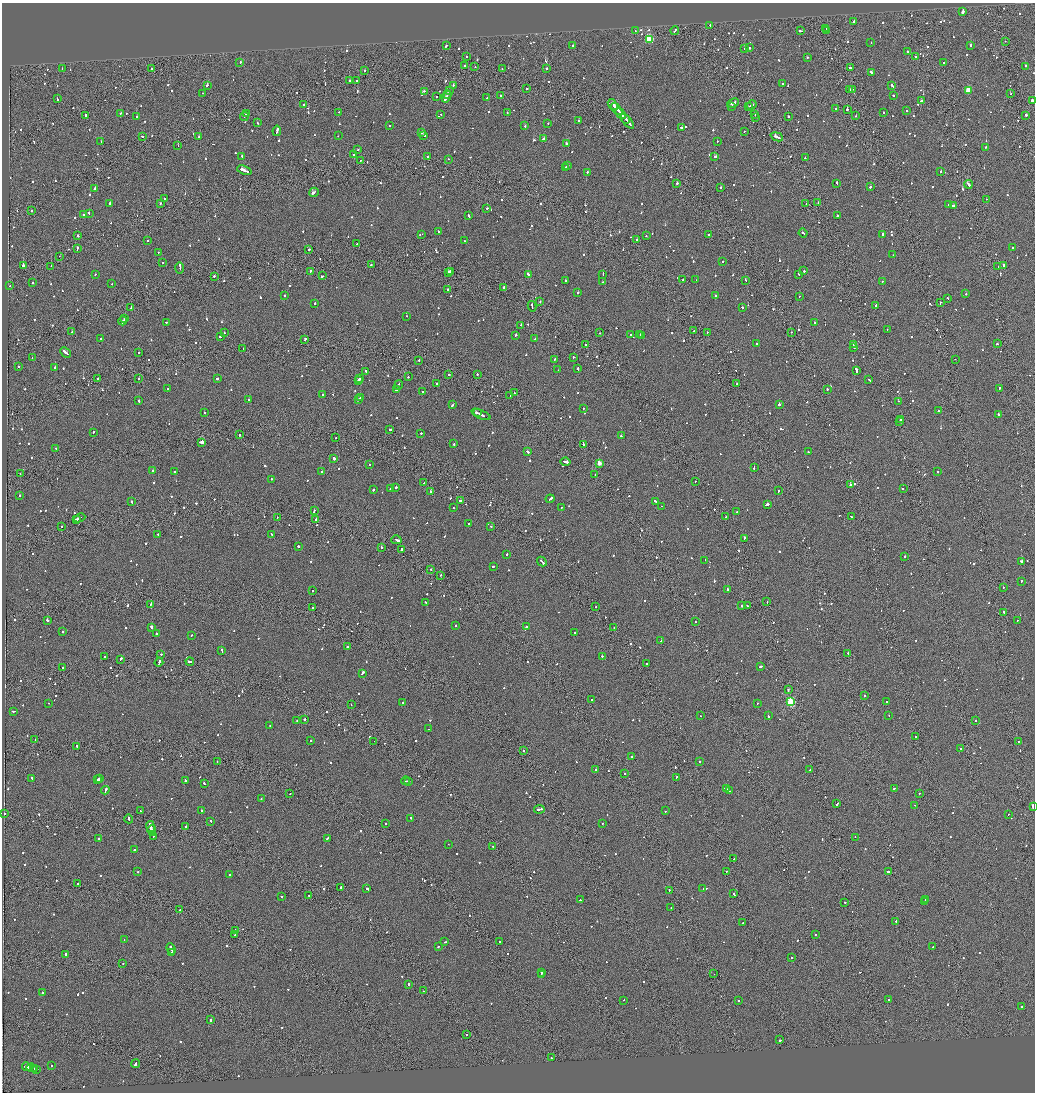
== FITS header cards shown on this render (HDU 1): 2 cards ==
NAXIS1  =                 2065
NAXIS2  =                 2180

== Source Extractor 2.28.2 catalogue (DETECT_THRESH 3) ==
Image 2065 x 2180 px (HDU 1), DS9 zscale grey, zoomed out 1/2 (1 PNG px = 2 x 2 image px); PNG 1037 x 1094 px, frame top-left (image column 1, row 2179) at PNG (2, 3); each listed source drawn as its Kron ellipse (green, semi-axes under 4 px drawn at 4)
Background -0.102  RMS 0.067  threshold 0.2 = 3 sigma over >= 5 px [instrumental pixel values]
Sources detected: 1375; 80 cannot appear on this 1/2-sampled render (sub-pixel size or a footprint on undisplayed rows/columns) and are neither listed nor drawn; of the other 1295, the 500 brightest by FLUX_AUTO listed and drawn (795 fainter detections omitted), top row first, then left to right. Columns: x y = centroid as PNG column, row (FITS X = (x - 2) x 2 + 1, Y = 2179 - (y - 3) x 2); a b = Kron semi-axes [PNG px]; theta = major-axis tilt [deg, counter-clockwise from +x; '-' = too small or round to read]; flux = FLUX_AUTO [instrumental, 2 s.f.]
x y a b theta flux
963 12 3 2 - 2600
853 21 3 2 - 120
710 25 2 2 - 120
826 29 2 1 - 290
635 31 2 2 - 120
675 31 4 1 - 230
800 31 4 2 - 200
826 31 2 1 - 130
649 39 3 3 - 890
1005 41 2 2 - 130
871 43 2 2 - 120
573 45 2 2 - 710
446 46 2 1 - 310
970 46 2 2 - 650
745 48 2 2 - 330
749 48 2 2 - 240
907 51 2 2 - 360
467 57 2 1 - 440
807 57 2 2 - 230
916 57 3 2 - 220
240 62 2 2 - 170
944 62 2 1 - 210
465 65 2 2 - 120
1025 66 2 1 - 280
475 67 2 2 - 99
546 68 2 2 - 340
850 68 2 2 - 170
62 69 2 2 - 150
151 69 2 1 - 100
502 69 2 1 - 130
364 70 2 2 - 330
871 72 3 2 - 280
349 81 2 2 - 130
357 81 2 2 - 210
782 83 2 2 - 160
207 85 2 2 - 140
453 85 2 2 - 220
892 85 3 2 - 180
527 89 2 2 - 110
850 89 2 2 - 95
852 89 2 1 - 98
449 90 2 1 - 250
968 90 3 3 - 340
424 91 2 2 - 95
203 93 2 1 - 110
448 94 3 1 - 430
1011 94 2 1 - 390
500 95 2 2 - 270
893 95 2 2 - 120
436 97 2 1 - 240
446 97 6 2 62 820
487 98 2 1 - 330
57 99 2 2 - 150
1032 100 2 2 - 1500
921 101 3 2 - 130
733 103 6 2 25 680
303 105 2 2 - 250
613 105 6 2 -51 310
752 105 5 2 - 340
732 107 2 2 - 180
748 107 3 1 - 220
617 109 7 2 -49 890
836 109 2 2 - 1200
847 110 2 2 - 340
907 111 2 2 - 150
339 112 2 1 - 100
884 112 2 2 - 170
121 113 2 2 - 99
246 113 3 1 - 220
507 113 2 2 - 94
441 114 2 2 - 420
621 114 6 1 -48 550
85 115 2 1 - 130
755 115 2 1 - 120
1026 115 2 2 - 330
244 116 4 2 - 350
856 116 2 2 - 95
137 117 2 2 - 230
755 117 2 1 - 240
788 117 2 2 - 390
625 119 5 1 - 340
579 121 2 2 - 130
627 121 9 2 -49 660
257 122 2 2 - 190
548 124 2 2 - 140
389 125 2 1 - 240
525 126 2 2 - 150
681 127 3 2 - 170
277 131 5 2 - 270
744 131 2 1 - 220
421 133 2 1 - 360
424 135 2 2 - 1200
142 136 2 2 - 120
338 136 2 2 - 96
199 137 2 2 - 100
777 137 6 2 -23 390
543 139 4 2 - 160
717 141 2 1 - 110
101 142 2 2 - 160
566 144 2 2 - 450
178 145 2 1 - 110
986 147 2 2 - 130
358 149 2 2 - 99
354 155 2 2 - 100
242 156 2 2 - 430
715 156 3 2 - 290
428 157 2 2 - 210
805 158 2 2 - 110
449 159 2 1 - 220
360 160 2 1 - 97
568 166 2 2 - 320
565 167 3 2 - 330
244 170 7 2 -20 1500
587 172 2 2 - 280
941 172 2 2 - 130
677 183 2 2 - 180
837 183 3 2 - 180
968 184 4 2 - 290
721 187 2 2 - 110
870 187 2 2 - 220
95 188 4 2 - 400
314 192 5 2 - 290
164 199 2 2 - 230
986 199 2 2 - 120
818 202 2 2 - 130
110 203 3 2 - 1300
160 203 2 2 - 130
806 203 2 1 - 100
948 205 2 2 - 230
953 206 3 2 - 320
487 208 2 2 - 420
31 211 2 2 - 100
89 213 2 2 - 310
83 215 2 2 - 270
837 215 2 2 - 94
469 216 3 2 - 210
438 232 2 2 - 270
803 233 4 2 - 300
421 234 3 1 - 340
709 234 2 2 - 350
883 234 2 2 - 450
78 236 2 2 - 250
646 236 2 1 - 100
637 240 2 2 - 130
147 241 2 2 - 180
464 241 2 1 - 100
357 244 2 2 - 95
77 248 3 1 - 420
1012 248 2 1 - 200
308 250 3 2 - 170
158 253 2 2 - 140
893 255 2 2 - 150
59 256 2 1 - 160
723 262 2 2 - 110
163 263 2 2 - 170
371 265 2 2 - 98
1003 265 2 2 - 620
23 266 2 1 - 2300
51 266 2 1 - 120
998 267 2 1 - 390
180 268 6 1 -90 810
310 271 2 2 - 120
450 271 2 2 - 140
804 271 2 2 - 150
448 273 2 1 - 630
95 274 2 2 - 110
603 274 3 1 - 140
799 274 2 2 - 120
529 275 3 2 - 220
214 276 2 2 - 160
323 276 3 1 - 300
565 280 2 2 - 150
683 280 2 2 - 150
696 280 2 1 - 110
745 280 2 2 - 200
882 281 2 2 - 160
32 282 2 2 - 160
603 282 3 2 - 140
112 284 2 2 - 94
9 286 2 1 - 140
503 287 3 2 - 150
448 290 3 2 - 180
578 293 2 2 - 260
966 294 2 1 - 280
285 295 2 2 - 190
715 296 2 2 - 100
799 296 2 2 - 100
948 298 2 1 - 450
540 301 2 1 - 160
315 303 2 2 - 150
940 303 2 1 - 140
876 305 2 2 - 150
532 306 5 1 - 390
131 307 3 2 - 120
742 307 2 2 - 180
406 316 2 1 - 210
125 318 2 2 - 400
123 321 4 1 - 250
166 322 2 1 - 110
814 322 2 2 - 160
521 325 2 2 - 160
887 330 2 2 - 150
694 331 2 1 - 120
72 332 2 2 - 97
791 332 2 1 - 250
224 333 2 1 - 97
600 333 2 1 - 110
707 333 2 1 - 200
516 335 2 2 - 190
630 335 2 2 - 230
640 335 3 2 - 180
220 336 2 2 - 610
642 336 2 1 - 370
100 338 2 2 - 130
305 339 3 2 - 350
534 339 4 2 - 220
756 344 2 2 - 140
997 344 2 2 - 230
586 345 2 1 - 110
853 345 3 2 - 240
854 347 2 2 - 240
243 349 2 1 - 100
65 352 6 2 -43 500
139 353 2 2 - 140
573 357 2 1 - 98
32 358 2 1 - 190
555 359 3 2 - 280
955 359 2 1 - 95
419 360 2 2 - 100
18 367 2 2 - 120
55 367 2 2 - 720
578 369 3 2 - 140
558 370 2 2 - 310
857 371 4 2 - 750
366 372 3 2 - 260
477 374 2 2 - 130
449 375 2 2 - 130
408 377 2 2 - 120
359 378 3 1 - 430
98 379 2 2 - 120
138 379 2 2 - 140
217 379 2 2 - 540
869 380 3 2 - 180
358 381 3 2 - 410
437 383 2 2 - 98
737 384 2 2 - 220
398 385 5 2 - 310
1000 388 3 2 - 130
168 389 2 2 - 260
827 389 2 2 - 260
396 390 3 2 - 190
422 392 2 2 - 120
514 393 2 2 - 300
323 395 2 2 - 310
510 395 2 1 - 110
361 397 2 1 - 140
249 399 2 2 - 130
359 399 3 2 - 450
139 401 2 2 - 330
898 401 2 1 - 99
779 404 2 2 - 430
452 405 3 1 - 230
583 408 2 2 - 130
938 411 2 2 - 120
204 413 2 2 - 100
478 413 2 1 - 170
481 414 10 2 -24 550
998 414 2 2 - 170
901 420 3 2 - 290
899 422 2 1 - 250
390 430 3 2 - 130
93 432 2 2 - 220
421 433 2 2 - 200
239 435 2 2 - 110
621 436 2 2 - 190
336 438 2 2 - 100
201 442 3 2 - 4000
454 444 2 2 - 170
583 444 2 2 - 490
56 448 2 2 - 120
527 452 3 2 - 310
808 452 2 2 - 170
334 458 3 2 - 260
565 462 5 2 - 320
599 463 2 2 - 210
369 464 2 1 - 98
754 467 3 2 - 170
152 471 2 1 - 190
175 471 2 2 - 110
321 472 2 2 - 110
938 472 2 2 - 310
20 474 2 1 - 120
595 475 2 1 - 140
271 479 2 1 - 260
695 481 2 1 - 120
424 483 2 1 - 110
851 485 2 2 - 310
396 487 2 2 - 670
390 488 2 2 - 190
903 489 2 2 - 120
373 490 2 2 - 230
431 491 3 2 - 480
779 491 2 2 - 160
19 495 2 2 - 100
550 499 4 2 - 310
460 501 3 2 - 150
656 501 3 2 - 360
131 502 2 2 - 460
767 504 3 2 - 320
661 506 2 1 - 440
561 507 2 1 - 120
453 508 2 2 - 98
314 511 3 2 - 160
737 512 2 2 - 240
726 517 2 2 - 130
851 517 2 2 - 110
80 518 6 2 24 340
277 518 2 1 - 150
76 519 3 1 - 190
316 519 2 2 - 120
469 524 2 2 - 99
491 526 2 2 - 100
61 527 2 1 - 110
271 534 3 2 - 150
158 535 2 2 - 180
744 538 2 2 - 440
396 540 5 2 - 300
298 546 2 2 - 200
381 547 2 1 - 170
402 549 2 2 - 430
507 554 2 2 - 100
905 556 2 2 - 96
705 560 2 2 - 110
542 561 5 2 - 450
1021 561 3 2 - 2700
493 566 2 2 - 240
431 569 2 2 - 110
440 575 2 1 - 120
1021 581 2 2 - 140
1003 587 2 2 - 130
727 589 2 2 - 700
313 591 2 2 - 170
426 602 2 2 - 140
767 602 2 2 - 95
151 604 3 2 - 110
741 606 2 2 - 170
747 606 2 2 - 130
313 607 2 2 - 120
596 607 2 1 - 120
1003 612 2 2 - 99
47 620 2 2 - 310
1018 620 2 2 - 100
696 622 2 1 - 100
456 625 2 2 - 100
152 627 2 2 - 1200
526 627 2 2 - 140
614 628 2 2 - 250
63 632 2 2 - 180
575 632 2 2 - 98
156 633 2 2 - 140
191 635 2 2 - 120
661 641 2 2 - 100
348 647 2 2 - 140
222 651 3 2 - 180
848 653 2 2 - 390
161 654 2 2 - 100
105 656 2 1 - 120
602 656 2 2 - 220
120 659 3 1 - 260
159 662 4 2 - 300
190 662 4 2 - 330
646 664 2 2 - 130
63 667 2 1 - 170
761 667 3 2 - 330
362 673 4 2 - 300
788 690 2 1 - 300
864 696 2 2 - 190
592 700 2 2 - 110
790 702 3 3 - 1200
886 702 2 2 - 210
49 703 2 2 - 110
402 703 2 2 - 180
758 703 2 1 - 440
351 705 2 1 - 130
14 711 3 2 - 170
700 716 2 1 - 150
768 716 2 1 - 470
889 716 2 2 - 480
304 719 2 2 - 350
297 720 2 2 - 310
976 720 2 2 - 110
270 726 2 2 - 170
429 729 2 1 - 140
915 736 2 2 - 120
35 740 2 2 - 170
311 741 2 2 - 120
374 741 2 1 - 150
1018 742 2 1 - 100
77 746 2 2 - 650
961 749 2 2 - 130
523 751 2 2 - 410
631 756 2 2 - 160
217 761 2 1 - 110
699 762 2 2 - 130
596 770 2 1 - 800
810 770 3 2 - 150
624 773 2 2 - 410
676 777 2 1 - 130
32 778 2 2 - 120
99 778 2 2 - 210
98 780 3 2 - 230
185 781 2 2 - 160
406 781 4 2 - 320
409 781 2 1 - 190
204 784 2 2 - 160
894 788 2 2 - 360
726 789 4 2 - 220
105 790 4 2 - 330
729 791 2 2 - 560
290 793 2 2 - 120
919 793 2 2 - 250
261 799 2 2 - 96
837 804 3 2 - 240
915 805 2 1 - 120
1033 806 3 2 - 110
539 809 5 2 - 510
140 811 2 1 - 150
202 811 2 2 - 290
665 811 2 2 - 97
5 814 2 1 - 110
1008 814 2 1 - 100
411 818 2 2 - 130
129 819 4 2 - 310
211 821 3 2 - 130
386 823 2 1 - 330
602 823 2 2 - 130
186 826 2 2 - 99
150 827 5 2 - 620
152 830 5 2 - 590
154 836 2 2 - 460
855 837 2 2 - 420
98 838 2 2 - 240
327 838 4 2 - 230
448 844 2 1 - 160
493 846 2 2 - 110
135 850 3 2 - 140
734 859 2 2 - 110
726 871 2 1 - 150
888 871 3 2 - 160
138 872 2 2 - 100
229 875 2 1 - 120
78 884 2 2 - 290
341 887 2 2 - 130
703 888 2 1 - 100
367 889 4 2 - 820
669 890 2 2 - 130
734 893 2 2 - 96
309 895 2 2 - 130
281 896 2 2 - 98
926 899 2 2 - 150
580 900 2 2 - 150
924 901 3 1 - 170
845 902 2 1 - 600
671 908 2 2 - 120
180 910 2 1 - 120
896 922 2 1 - 910
743 923 2 2 - 130
235 930 2 1 - 120
235 935 2 2 - 140
815 935 2 2 - 99
124 939 2 1 - 120
500 941 2 2 - 180
445 942 2 1 - 720
438 946 2 2 - 130
933 947 2 2 - 130
171 949 6 2 -68 650
172 953 2 2 - 130
65 954 2 2 - 95
792 957 2 2 - 210
123 964 2 2 - 150
541 972 2 2 - 140
541 974 2 1 - 96
714 974 2 2 - 110
409 984 2 2 - 350
423 991 3 2 - 280
42 993 2 2 - 150
889 999 2 2 - 180
624 1000 2 1 - 430
738 1001 2 2 - 100
1021 1007 2 2 - 110
211 1020 2 2 - 510
467 1035 2 2 - 140
780 1040 3 2 - 240
552 1058 2 2 - 120
136 1064 4 2 - 280
52 1065 2 1 - 150
26 1067 4 2 - 360
32 1068 5 2 - 430
35 1068 3 1 - 150
36 1069 3 1 - 170
At the frame edge (FLAGS 8, measured only in part): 1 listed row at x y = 1033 806
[795 fainter detections neither listed nor drawn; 80 sub-pixel or undisplayed-footprint detections neither listed nor drawn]